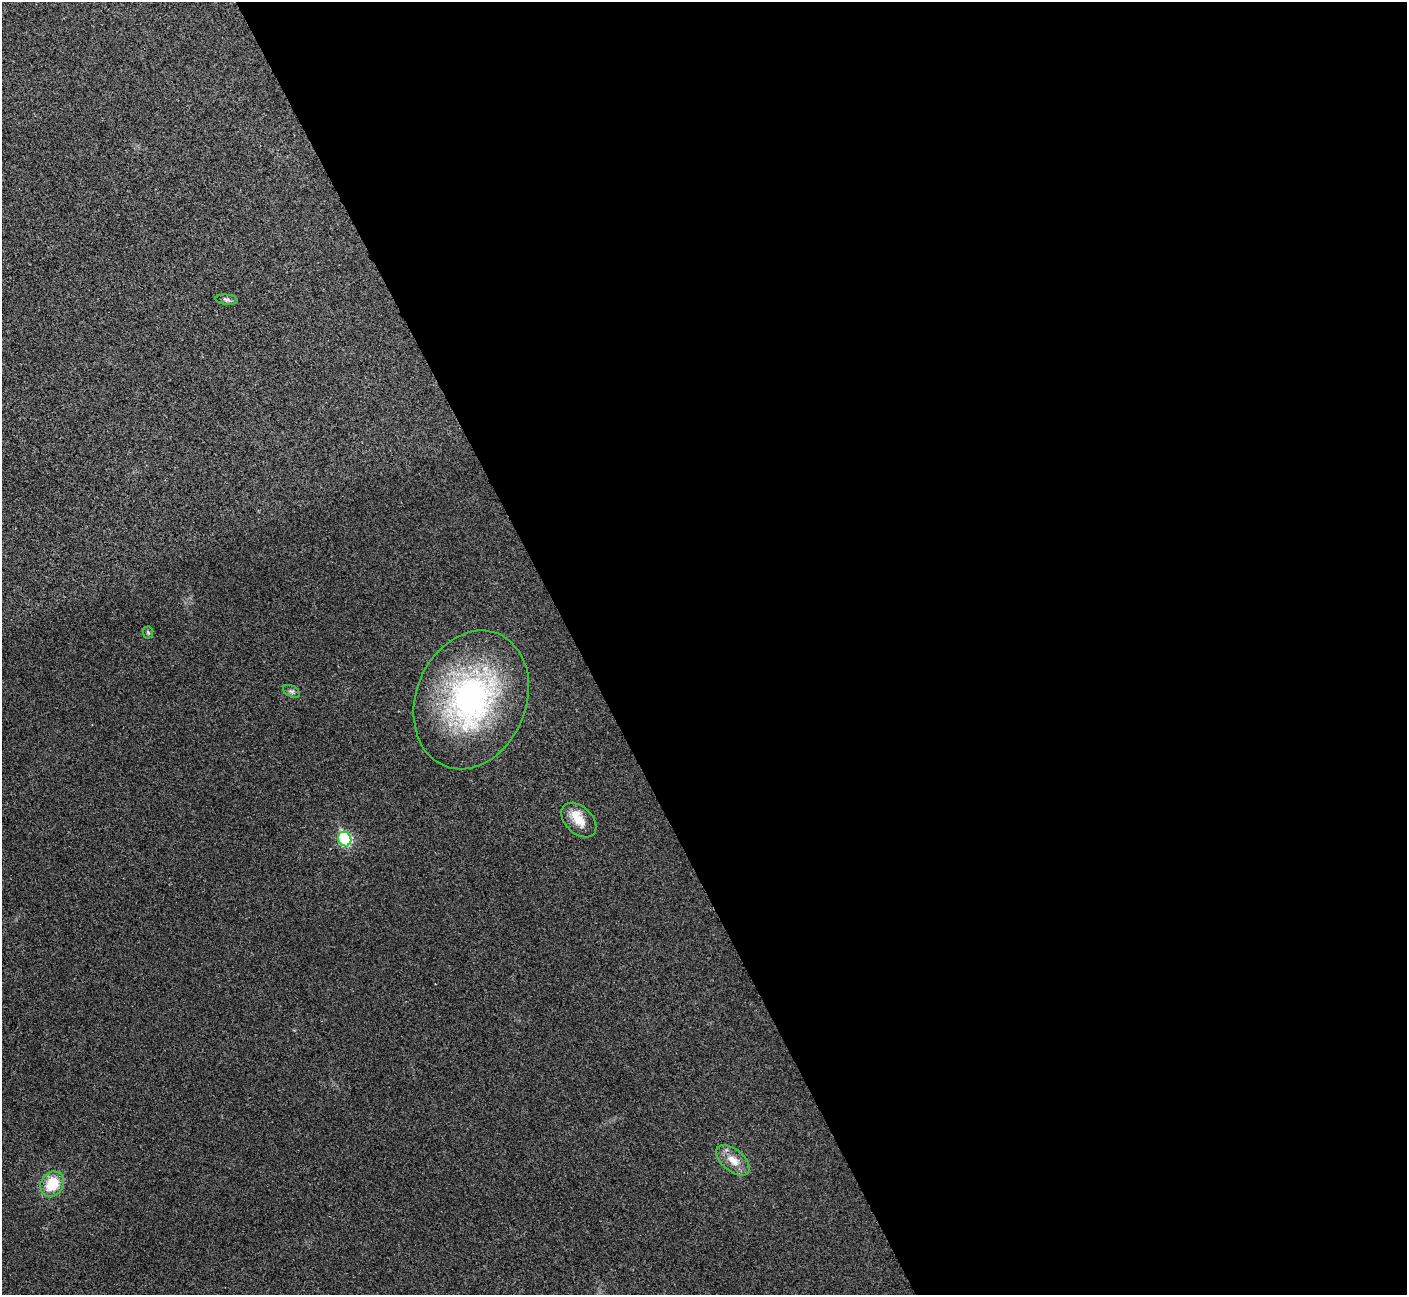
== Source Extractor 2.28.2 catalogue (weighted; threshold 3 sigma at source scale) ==
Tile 8 of 4 x 4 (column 4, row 2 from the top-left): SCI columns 4221-5625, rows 2745-4037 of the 5633 x 5621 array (HDU 1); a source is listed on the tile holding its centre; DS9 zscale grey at full resolution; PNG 1409 x 1297 px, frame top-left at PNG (2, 2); each listed source drawn as its Kron ellipse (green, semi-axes under 4 px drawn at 4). Shown black and unused: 59% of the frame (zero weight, under 3 of 4 exposures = <1% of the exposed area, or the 3 px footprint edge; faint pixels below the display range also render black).
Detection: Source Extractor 2.28.2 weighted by HDU 2 'WHT'; one run over the whole footprint, this tile lists its part. Background 0.0382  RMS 0.006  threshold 0.0272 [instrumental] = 3 sigma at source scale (4.5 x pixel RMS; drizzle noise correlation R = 1.50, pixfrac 1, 0.05/0.05 arcsec/px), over >= 5 px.
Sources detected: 9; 1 inside a brighter listed object's ellipse — not listed separately; the other 8 listed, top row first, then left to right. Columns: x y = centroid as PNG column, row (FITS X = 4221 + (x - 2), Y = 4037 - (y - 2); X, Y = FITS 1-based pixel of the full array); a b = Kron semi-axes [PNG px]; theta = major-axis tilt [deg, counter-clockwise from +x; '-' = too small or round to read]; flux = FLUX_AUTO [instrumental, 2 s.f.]
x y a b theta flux
226 300 11 5 -6 1.4
148 633 6 5 - 0.93
292 691 9 5 -30 1.5
471 700 71 55 68 140
579 820 20 13 -44 9.2
345 839 7 6 - 59
733 1160 20 10 -40 8.3
52 1184 13 11 52 17